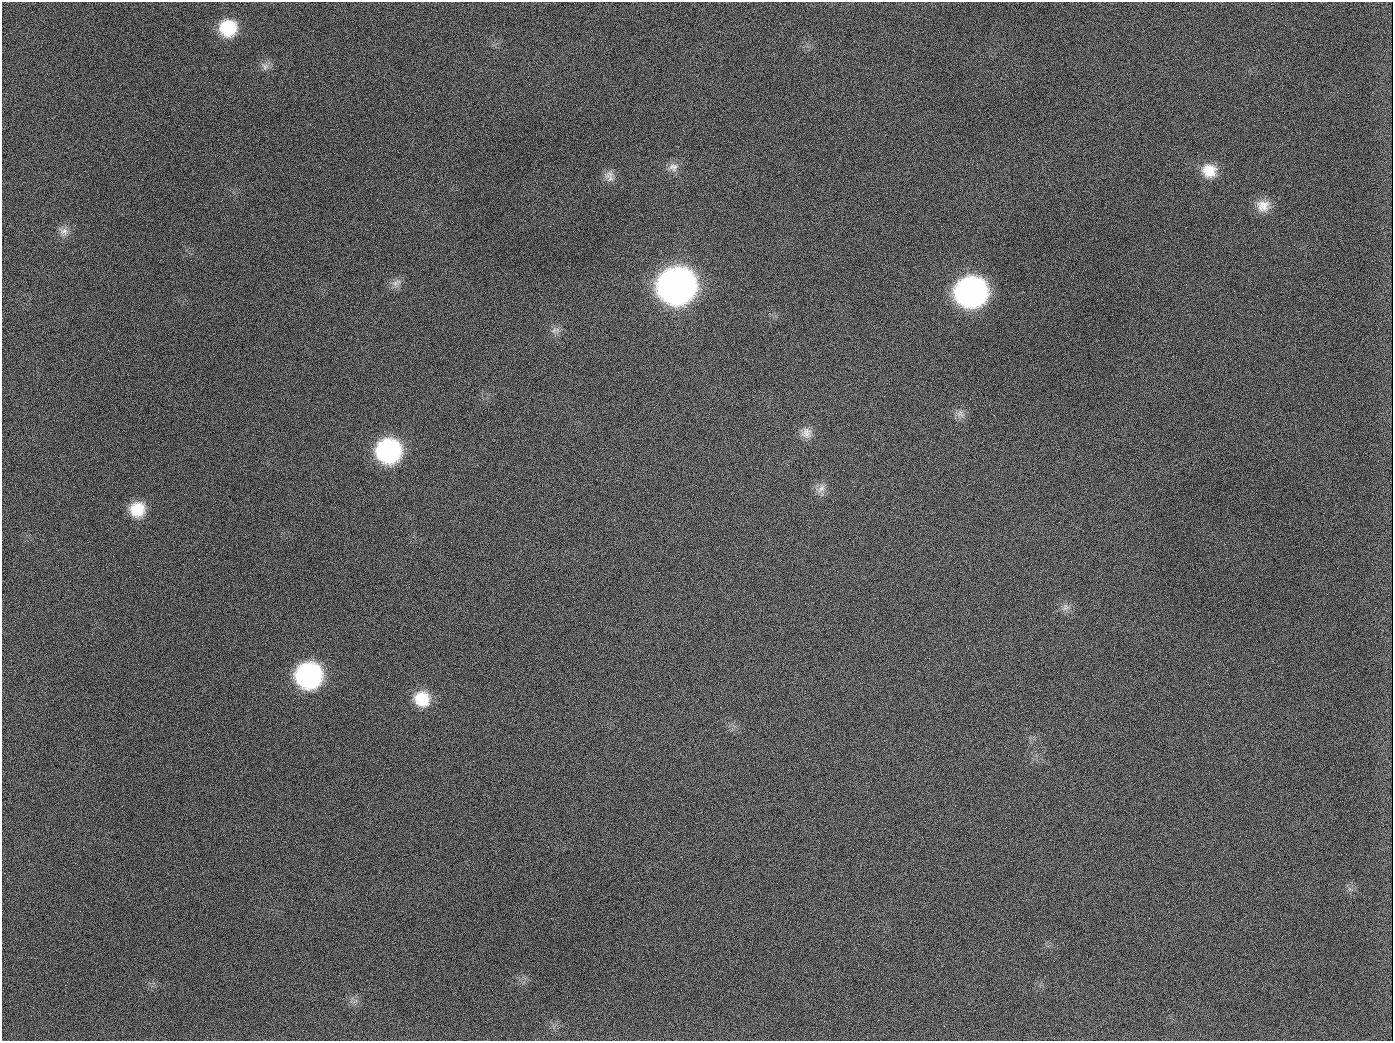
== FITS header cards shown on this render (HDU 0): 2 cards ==
NAXIS1  =                 1391
NAXIS2  =                 1039

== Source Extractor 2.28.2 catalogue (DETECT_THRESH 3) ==
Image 1391 x 1039 px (HDU 0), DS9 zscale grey, 1 PNG px = 1 image px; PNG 1395 x 1043 px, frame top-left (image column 1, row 1039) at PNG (2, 2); no overlay
Background 1370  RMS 66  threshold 197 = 3 sigma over >= 5 px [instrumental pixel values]
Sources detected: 23; all 23 listed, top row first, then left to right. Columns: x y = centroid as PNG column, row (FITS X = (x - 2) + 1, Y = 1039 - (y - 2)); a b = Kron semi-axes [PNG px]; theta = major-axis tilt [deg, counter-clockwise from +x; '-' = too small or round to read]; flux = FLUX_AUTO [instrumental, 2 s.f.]
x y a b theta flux
228 28 17 17 - 2.0e+05
265 66 12 9 -49 2.6e+04
189 126 2 2 - 9.8e+03
673 167 14 12 0 3.5e+04
1209 171 18 17 - 9.4e+04
610 174 16 10 13 3.6e+04
1263 206 18 16 9 6.8e+04
64 231 13 11 -8 3.4e+04
396 283 16 7 24 2.7e+04
677 286 21 19 11 5.9e+06
971 292 20 18 4 2.6e+06
554 330 10 7 35 2.1e+04
654 407 3 2 - 5.1e+03
960 414 12 9 -48 2.7e+04
806 433 15 14 - 4.2e+04
389 451 18 18 - 8.6e+05
821 488 14 9 51 3.4e+04
137 509 17 16 - 1.2e+05
1066 607 11 9 48 2.6e+04
309 675 18 18 - 1.1e+06
422 699 18 17 - 1.3e+05
67 982 3 2 - 3.9e+03
944 1026 2 2 - 8.5e+03